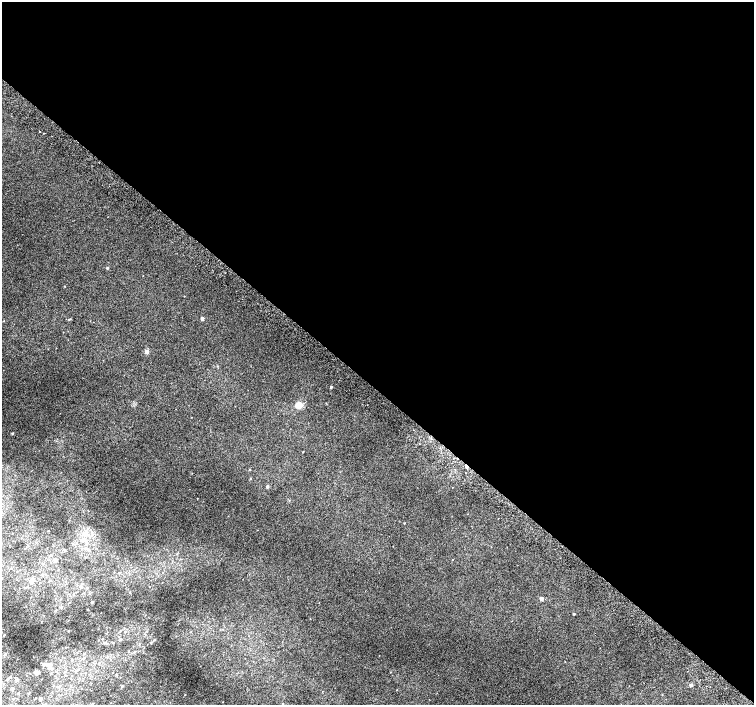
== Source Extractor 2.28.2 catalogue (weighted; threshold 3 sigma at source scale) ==
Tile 3 of 4 x 4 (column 3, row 1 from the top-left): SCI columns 3040-4542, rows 4487-5892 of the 6074 x 6091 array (HDU 1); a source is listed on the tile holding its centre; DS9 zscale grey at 2 x 2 block average (1 PNG px = mean of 2 x 2 image px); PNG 756 x 707 px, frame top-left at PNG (2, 2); no overlay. Shown black and unused: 55% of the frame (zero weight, under 2 of 3 exposures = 2% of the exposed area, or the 3 px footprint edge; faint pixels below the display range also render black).
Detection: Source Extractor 2.28.2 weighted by HDU 2 'WHT'; one run over the whole footprint, this tile lists its part. Background 0.0071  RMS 0.0071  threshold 0.032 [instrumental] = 3 sigma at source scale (4.5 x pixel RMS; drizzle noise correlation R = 1.50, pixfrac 1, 0.0396/0.0396 arcsec/px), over >= 5 px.
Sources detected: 69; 2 cosmic-ray / hot-pixel residue — not listed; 3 inside a brighter listed object's ellipse — not listed separately; the other 64 listed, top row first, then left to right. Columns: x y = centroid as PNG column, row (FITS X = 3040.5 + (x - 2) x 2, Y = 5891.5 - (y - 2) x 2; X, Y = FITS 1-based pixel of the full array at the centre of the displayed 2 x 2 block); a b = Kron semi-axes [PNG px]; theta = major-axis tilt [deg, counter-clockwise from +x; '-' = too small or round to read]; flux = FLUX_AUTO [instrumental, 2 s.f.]
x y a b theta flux
40 131 2 2 - 2.9
44 133 2 2 - 0.65
107 268 2 2 - 2.3
64 286 2 2 - 0.67
202 318 2 2 - 7.2
147 351 4 4 - 4.9
331 387 2 2 - 2.4
298 405 9 8 - 12
12 433 3 2 - 1.3
303 452 2 2 - 0.81
466 466 3 2 - 4.5
250 469 2 2 - 0.99
250 478 2 2 - 1.4
267 486 3 2 - 3.6
404 523 2 2 - 1.1
84 533 6 4 48 4.9
64 550 3 2 - 1.8
51 555 2 2 - 0.97
55 560 3 3 - 4.1
119 573 3 2 - 1.2
43 575 3 3 - 1.5
31 581 5 4 - 7.1
81 587 3 3 - 3.2
87 587 3 2 - 0.95
130 592 2 2 - 1.1
84 593 2 2 - 0.74
541 598 3 2 - 12
92 602 2 2 - 1.8
61 607 3 3 - 1.7
87 609 2 2 - 0.6
574 614 2 2 - 1.9
68 631 2 2 - 0.67
120 631 3 2 - 1.1
125 632 3 3 - 1.7
4 635 3 2 - 1.2
102 639 2 2 - 0.75
121 639 3 2 - 1.2
155 639 2 2 - 1.2
151 642 3 2 - 1.2
104 643 3 3 - 1.8
113 643 3 2 - 0.93
5 654 3 2 - 2.2
84 654 2 2 - 1.4
72 660 3 2 - 1.6
44 664 4 3 - 2.9
50 665 4 4 - 4.4
76 671 3 3 - 1.7
37 672 3 3 - 16
30 673 2 2 - 0.56
116 674 3 2 - 0.81
10 677 3 3 - 1.4
7 679 3 2 - 2.3
16 680 3 3 - 3.2
4 683 3 3 - 1
691 685 2 2 - 6.7
53 686 2 2 - 0.93
59 686 3 3 - 1.4
122 686 3 2 - 1.2
13 688 3 3 - 2.2
18 693 3 3 - 1.4
29 693 2 2 - 1.3
13 699 3 3 - 1.3
40 699 2 2 - 7.4
283 704 2 2 - 0.7
Overlapping masked pixels (flux is a lower limit): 1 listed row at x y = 466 466
Diffuse or blended objects may show on this block-average render without a row.